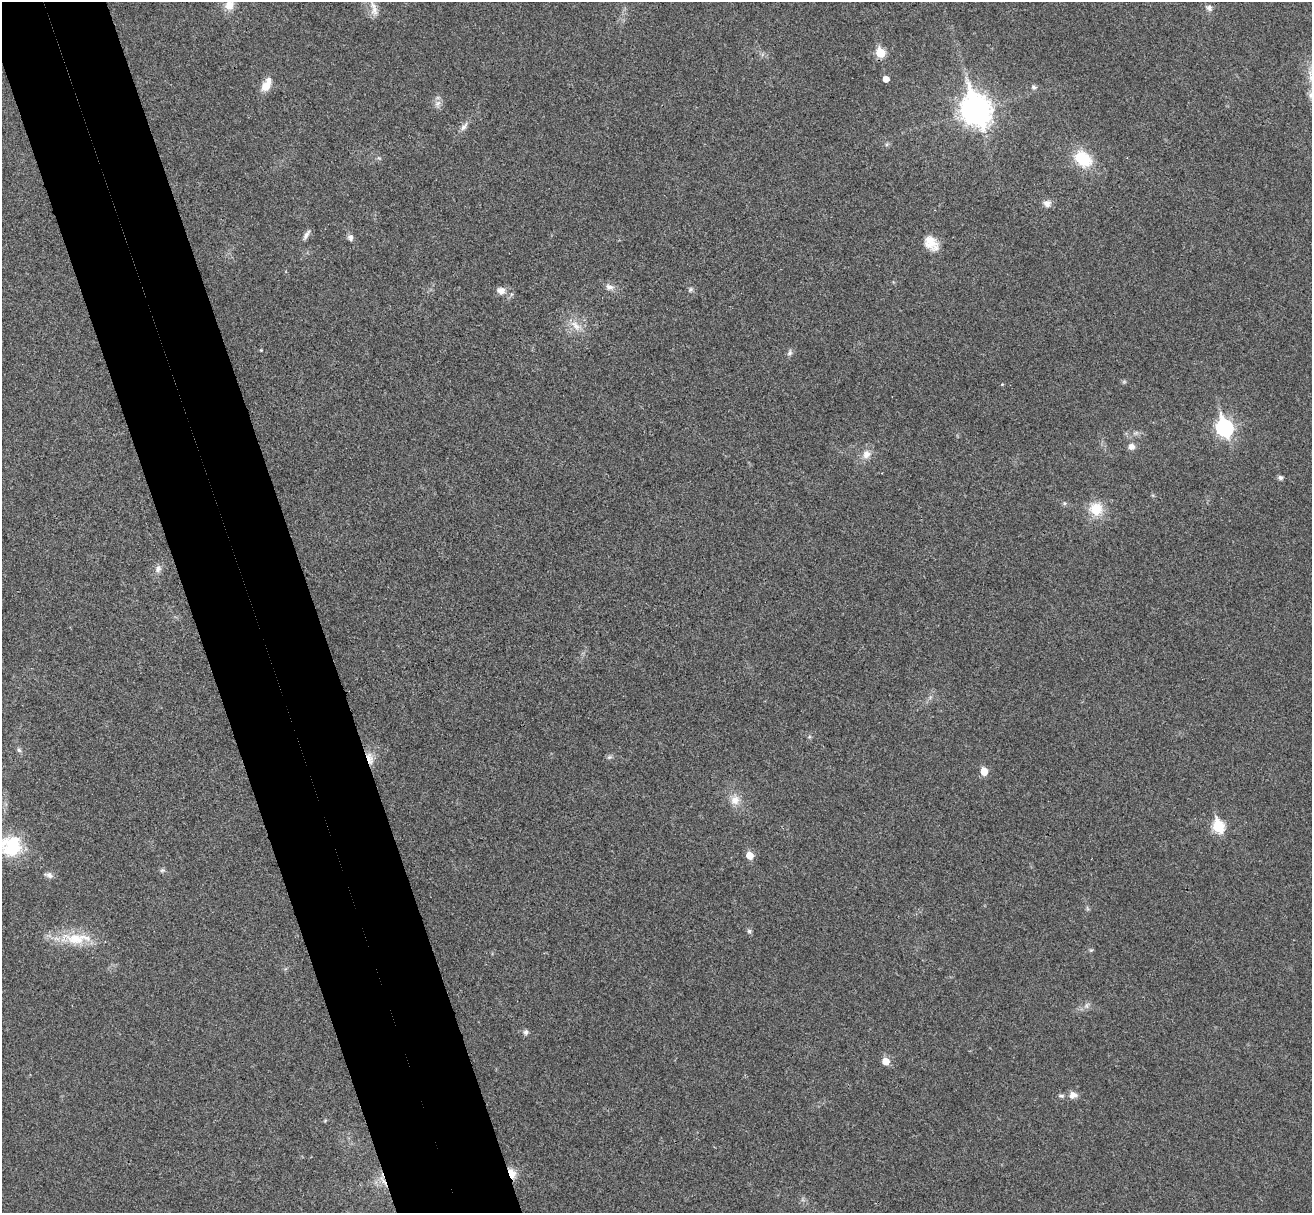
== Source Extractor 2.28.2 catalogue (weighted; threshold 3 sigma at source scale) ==
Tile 11 of 4 x 4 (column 3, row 3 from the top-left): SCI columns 2674-3983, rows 1378-2588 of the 5350 x 5298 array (HDU 1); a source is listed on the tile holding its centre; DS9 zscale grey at full resolution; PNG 1314 x 1215 px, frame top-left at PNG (2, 2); no overlay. Shown black and unused: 9% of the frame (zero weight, under 3 of 4 exposures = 6% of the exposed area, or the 3 px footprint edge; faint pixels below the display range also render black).
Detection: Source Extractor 2.28.2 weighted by HDU 2 'WHT'; one run over the whole footprint, this tile lists its part. Background 0.0396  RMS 0.0052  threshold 0.0234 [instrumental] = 3 sigma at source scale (4.5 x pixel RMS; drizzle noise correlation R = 1.50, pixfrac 1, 0.05/0.05 arcsec/px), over >= 5 px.
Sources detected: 48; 1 cosmic-ray / hot-pixel residue — not listed; the other 47 listed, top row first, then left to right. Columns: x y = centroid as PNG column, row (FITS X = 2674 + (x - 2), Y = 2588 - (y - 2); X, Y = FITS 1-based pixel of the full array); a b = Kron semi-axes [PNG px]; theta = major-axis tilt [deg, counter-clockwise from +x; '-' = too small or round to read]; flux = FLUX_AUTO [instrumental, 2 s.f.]
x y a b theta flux
229 5 13 12 - 5.3
1209 8 9 7 -51 1.8
375 10 14 10 86 4.1
880 53 6 5 - 19
886 79 5 5 - 4.2
266 85 18 9 61 6
1034 87 6 5 - 1.3
1311 95 8 8 - 2.2
438 103 10 6 38 2
975 110 12 9 -71 680
464 127 12 6 50 2.1
1083 159 20 14 -38 19
1047 203 10 9 - 2.8
306 235 14 5 57 2
350 237 8 6 -69 1.7
931 243 20 13 -50 7.8
609 287 11 7 -7 2.6
690 289 7 5 46 1
501 291 11 9 2 3.2
575 325 16 7 -48 4.5
790 353 8 6 54 1.4
1002 384 4 4 - 0.39
1224 427 9 7 -71 130
1132 446 8 8 - 2.5
866 454 12 10 54 4
1280 478 6 5 - 1.4
1064 503 6 3 -72 0.7
1096 509 16 16 - 11
158 569 10 8 58 2.3
19 750 6 6 - 1.1
609 757 5 5 - 0.95
370 758 19 8 -75 4.9
984 771 6 5 - 8.2
735 800 13 12 - 5
1218 826 7 6 - 38
12 846 23 22 - 26
750 855 6 5 - 8.4
162 870 7 5 7 0.98
49 875 9 7 -48 1.9
749 931 6 6 - 0.96
76 938 46 15 -1 18
1091 950 5 5 - 0.67
526 1032 7 6 - 1.3
886 1061 6 6 - 6.7
1073 1095 10 9 - 3.1
1061 1096 8 5 1 1.1
512 1173 9 6 -69 7.3
Overlapping masked pixels (flux is a lower limit): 2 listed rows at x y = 370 758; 512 1173
Isophote crosses this tile's border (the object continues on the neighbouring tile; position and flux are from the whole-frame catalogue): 3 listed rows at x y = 229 5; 1311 95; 12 846